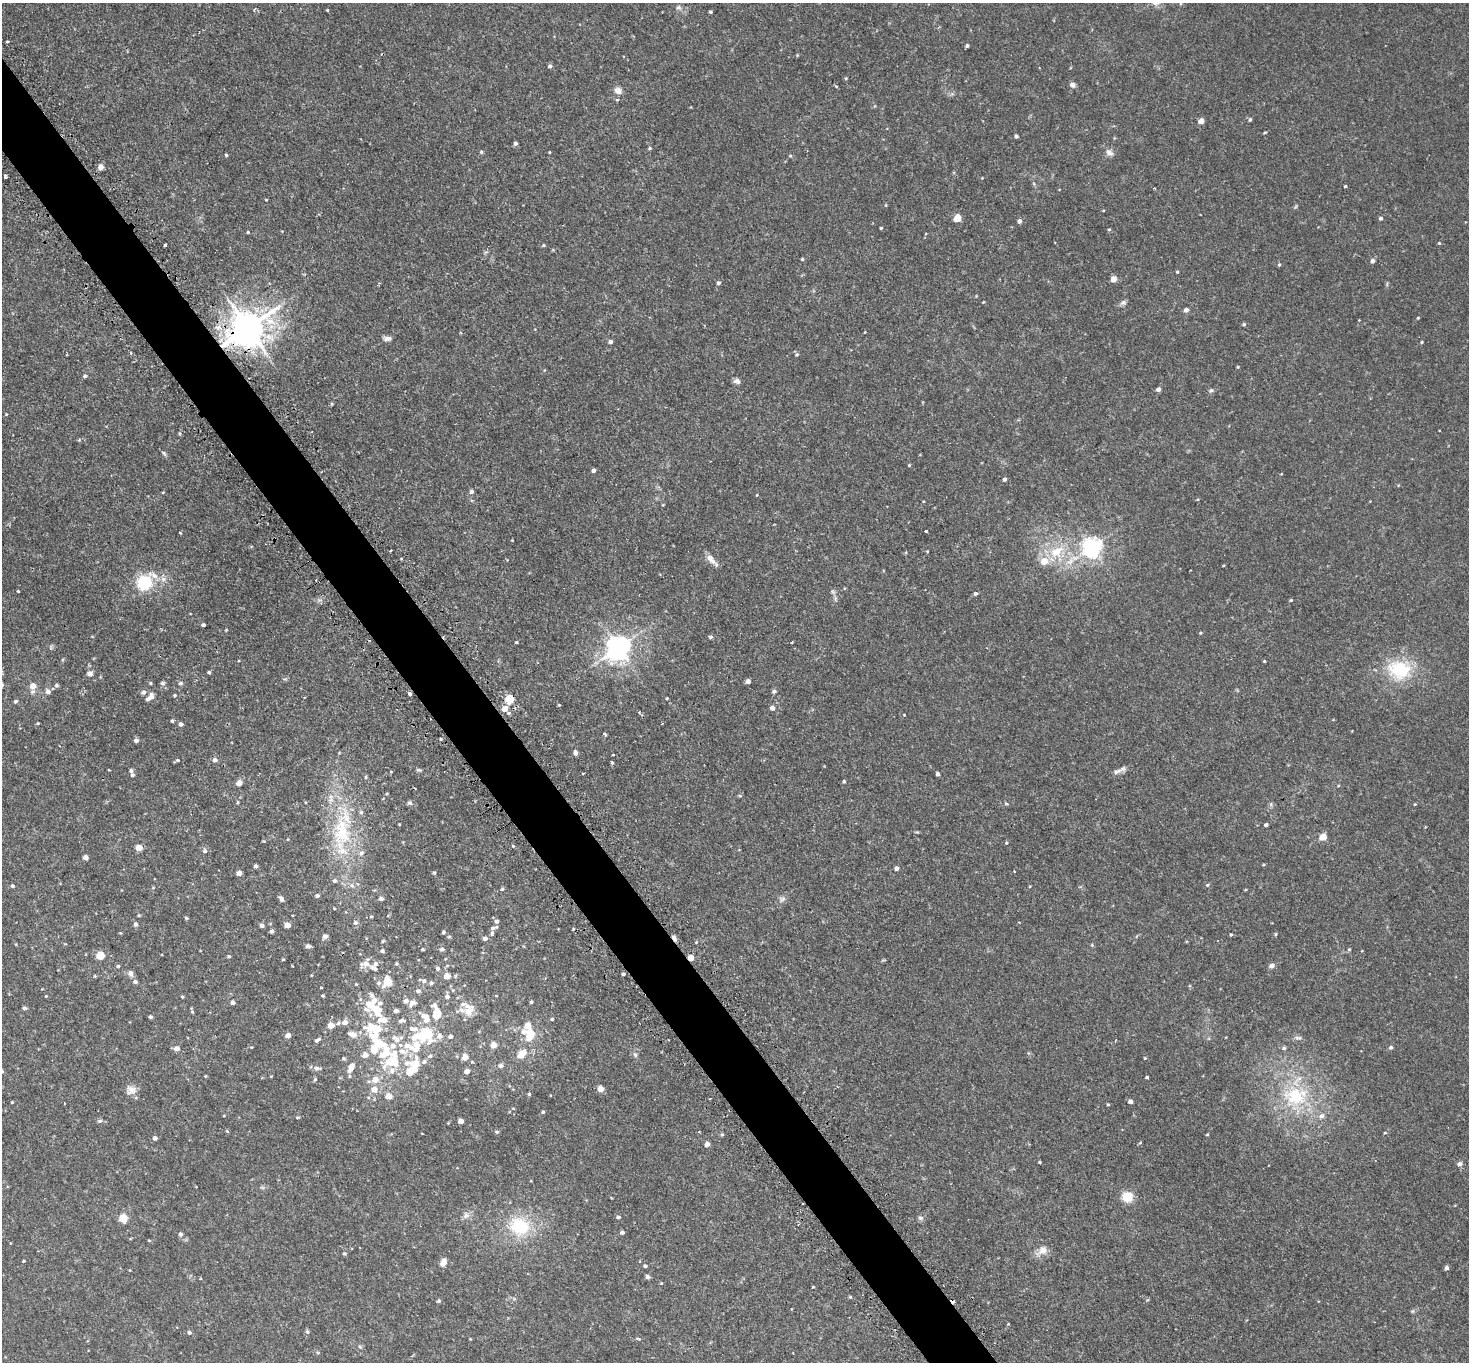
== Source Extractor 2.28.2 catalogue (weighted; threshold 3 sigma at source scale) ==
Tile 11 of 4 x 4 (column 3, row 3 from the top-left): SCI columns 2978-4444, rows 1683-3042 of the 5953 x 5945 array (HDU 1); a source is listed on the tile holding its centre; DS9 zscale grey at full resolution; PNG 1471 x 1364 px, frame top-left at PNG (2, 3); no overlay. Shown black and unused: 4% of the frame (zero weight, under 2 of 3 exposures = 3% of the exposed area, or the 3 px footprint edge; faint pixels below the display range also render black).
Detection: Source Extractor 2.28.2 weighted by HDU 2 'WHT'; one run over the whole footprint, this tile lists its part. Background 0.0589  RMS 0.005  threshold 0.0224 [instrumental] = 3 sigma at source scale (4.5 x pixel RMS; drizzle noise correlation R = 1.50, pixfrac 1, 0.05/0.05 arcsec/px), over >= 5 px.
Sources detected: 369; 1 inside a brighter object's white glare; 1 cosmic-ray / hot-pixel residue — not listed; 37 inside a brighter listed object's ellipse — not listed separately; the other 330 listed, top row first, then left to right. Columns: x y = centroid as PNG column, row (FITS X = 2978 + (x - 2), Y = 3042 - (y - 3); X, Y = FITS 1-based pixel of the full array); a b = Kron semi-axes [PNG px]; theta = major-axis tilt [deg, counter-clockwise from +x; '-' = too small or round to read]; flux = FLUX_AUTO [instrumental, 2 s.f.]
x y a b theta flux
678 8 8 6 -42 1.3
254 9 5 3 - 0.67
327 10 3 3 - 0.39
710 12 3 3 - 0.71
7 41 3 3 - 1.1
967 46 4 3 - 0.99
797 55 4 4 - 0.39
550 66 5 4 - 1.1
846 78 4 4 - 0.5
1072 85 5 4 - 2.9
836 86 5 3 - 0.46
618 90 10 9 - 2.9
1250 119 4 4 - 0.94
1201 121 5 4 - 4.7
1265 132 5 3 - 0.42
1016 136 4 4 - 1.2
515 143 4 4 - 1.2
650 148 4 4 - 0.65
481 152 5 4 - 0.7
549 152 4 2 - 0.33
1109 152 11 8 -39 2.3
226 155 4 4 - 0.55
790 156 5 3 - 0.48
101 167 5 4 - 3.5
5 176 4 3 - 0.9
982 178 3 3 - 0.29
1034 184 6 4 -72 0.63
1345 186 3 3 - 0.59
266 200 4 3 - 0.37
1296 207 7 3 71 0.54
957 218 5 5 - 11
1381 218 4 4 - 0.91
1019 221 4 4 - 1.8
881 228 3 3 - 0.5
1109 229 5 3 - 0.5
248 232 4 4 - 0.48
1439 243 4 4 - 0.47
165 245 3 3 - 0.89
543 245 5 4 - 0.56
802 259 4 4 - 0.52
1372 261 5 5 - 1.3
1279 264 5 4 - 0.63
1177 272 4 3 - 0.49
1113 279 4 4 - 5.5
718 283 5 4 - 1.2
983 302 4 3 - 0.33
1123 303 9 7 18 1.4
1186 310 5 4 - 1.9
1418 318 3 3 - 0.43
1244 324 5 4 - 0.71
218 327 7 6 - 2.3
248 328 12 10 28 1100
387 339 10 6 5 2
610 342 5 4 - 1.5
1422 342 3 3 - 0.49
797 354 6 5 - 0.83
1238 367 4 3 - 0.46
85 376 5 4 - 1.1
737 381 8 6 -10 1.6
1158 389 4 4 - 1.9
1211 390 7 5 53 0.93
332 404 5 4 - 0.52
6 414 3 3 - 0.32
180 433 5 3 - 0.62
79 440 4 4 - 0.51
164 453 8 4 -45 0.89
909 465 4 3 - 0.43
593 470 4 4 - 1.5
1004 479 4 4 - 1.2
163 492 4 3 - 0.32
472 492 5 5 - 1.4
757 495 4 4 - 0.35
926 531 3 3 - 1.7
180 533 4 2 - 0.4
512 540 2 2 - 0.31
1092 547 7 7 - 230
391 550 3 2 - 0.65
927 551 4 2 - 0.32
1056 552 23 15 32 14
401 558 3 3 - 0.75
710 558 11 8 -48 2.9
163 579 8 7 - 2.1
144 582 13 12 - 25
18 591 3 2 - 0.41
833 592 8 4 -45 1.1
975 593 5 5 - 1
1291 600 4 3 - 0.48
203 625 4 3 - 1.1
226 630 3 3 - 0.35
1200 633 4 3 - 0.55
711 637 5 5 - 0.88
516 642 4 3 - 0.49
792 642 3 2 - 0.52
51 647 7 4 90 0.69
618 648 7 7 - 390
1264 661 4 3 - 0.46
1399 670 33 26 -10 27
209 672 3 3 - 0.76
90 673 5 5 - 3.1
748 681 4 4 - 2.4
150 683 4 4 - 0.55
163 683 7 5 13 0.85
181 683 6 5 - 1.1
57 685 6 5 - 0.7
33 686 7 7 - 4
48 691 6 5 - 2.1
774 691 5 5 - 1
144 692 6 5 - 1.5
409 693 4 3 - 2.9
174 695 5 4 - 0.55
152 697 10 6 -80 2
667 698 3 3 - 0.42
509 699 5 5 - 17
15 701 5 4 - 0.89
559 705 4 3 - 0.39
772 708 5 4 - 2.4
504 709 6 5 - 4
639 712 3 3 - 0.73
509 713 4 4 - 1.2
172 721 4 4 - 0.75
38 723 4 4 - 0.39
180 724 5 5 - 1.4
604 734 3 3 - 2.1
441 739 3 2 - 0.54
136 740 5 4 - 1.6
575 753 5 4 - 2.2
613 754 3 3 - 1.2
177 760 6 4 -12 0.73
215 760 5 5 - 1.8
612 763 4 3 - 0.69
419 770 9 4 -17 0.89
131 771 5 5 - 1
1117 771 12 7 19 1.9
583 773 3 3 - 0.69
938 774 4 3 - 1.2
366 777 5 4 - 0.63
844 781 4 4 - 0.61
239 783 5 4 - 3.4
1338 786 4 3 - 0.39
740 796 5 4 - 0.62
238 802 5 3 - 0.48
410 803 7 6 - 1.1
1006 803 7 3 -19 0.55
1415 804 4 3 - 0.41
399 824 3 2 - 0.36
1266 825 4 4 - 0.96
341 833 56 26 88 43
1323 837 5 4 - 9.8
1006 843 4 3 - 0.73
513 846 5 4 - 0.56
139 848 5 4 - 6.8
205 851 6 6 - 1.2
85 857 4 4 - 3
1263 865 5 3 - 0.41
255 866 4 4 - 1.4
896 868 4 4 - 1.7
1014 871 3 2 - 0.44
239 873 5 4 - 2.8
434 873 4 3 - 0.7
352 885 8 5 -62 1.5
1207 885 6 4 2 0.7
12 886 4 4 - 0.9
153 888 5 3 - 0.37
502 889 5 4 - 0.78
317 896 5 4 - 1.1
281 898 6 5 - 1.5
381 899 5 4 - 1.3
782 899 11 8 43 1.9
371 917 4 4 - 0.48
186 918 4 3 - 0.67
496 921 5 5 - 1.6
355 923 6 6 - 1.3
135 924 5 5 - 1.4
262 925 4 4 - 1.6
287 925 5 4 - 4.1
494 928 9 4 15 1.2
272 931 4 4 - 1.4
443 932 4 3 - 0.91
492 933 9 5 84 1.1
1275 934 4 4 - 0.53
1231 935 4 3 - 0.58
325 936 5 5 - 1.9
449 936 5 3 - 0.5
485 938 6 5 - 1.6
674 938 8 5 -56 1.5
696 942 4 4 - 0.44
1092 945 5 4 - 0.48
308 946 5 4 - 1.8
422 949 3 3 - 0.63
442 949 5 5 - 1.2
1349 949 4 4 - 0.56
382 951 5 4 - 0.97
100 956 5 5 - 15
229 956 5 4 - 0.64
691 958 4 4 - 5.5
283 959 4 3 - 0.43
365 963 12 9 24 3.8
396 964 4 4 - 0.54
118 966 4 4 - 0.84
1272 966 5 4 - 2.7
437 968 5 5 - 0.94
130 973 9 7 -71 1.8
623 974 4 3 - 0.91
95 976 4 4 - 0.51
447 976 5 4 - 5.2
424 981 6 6 - 1.3
135 982 6 5 - 1.2
388 982 6 6 - 16
379 983 6 6 - 1.2
431 983 5 4 - 0.91
356 984 4 3 - 0.44
321 987 3 2 - 0.39
418 991 6 5 - 1.2
46 996 3 3 - 0.33
323 996 3 3 - 0.59
447 996 5 5 - 1.5
182 997 4 3 - 0.48
360 999 6 4 -72 0.78
374 1000 7 6 - 2.5
406 1001 5 5 - 1.9
232 1002 5 4 - 1.6
531 1002 4 4 - 0.73
412 1003 7 5 39 3
24 1008 4 4 - 1.1
376 1009 17 7 -8 9.1
396 1011 5 4 - 1.4
192 1012 5 4 - 0.54
468 1012 14 13 - 4.8
436 1014 13 6 -86 13
150 1017 4 4 - 0.91
425 1018 16 8 -52 6.6
552 1019 4 4 - 0.65
401 1021 9 5 15 1.3
345 1022 5 5 - 3.5
338 1023 5 5 - 0.87
331 1025 5 4 - 6.3
528 1025 7 6 - 4.3
371 1026 20 14 25 12
415 1029 8 7 - 2
524 1032 12 9 10 4.2
353 1034 9 6 -17 4.2
426 1034 7 6 - 56
531 1034 6 5 - 6.3
288 1035 5 4 - 3.2
439 1036 7 6 - 2.9
450 1036 5 5 - 1.4
1298 1038 11 4 -1 1.2
317 1040 8 4 29 1.3
378 1043 9 5 -26 17
493 1045 6 6 - 3.2
393 1046 16 8 -73 4.9
416 1046 17 9 73 9
251 1047 5 3 - 0.37
1391 1047 5 5 - 0.95
176 1048 6 6 - 2.2
1284 1048 5 5 - 0.87
374 1050 8 7 - 5.6
403 1051 16 9 -6 4.8
521 1054 10 6 44 8.3
365 1055 6 6 - 3.1
635 1055 8 5 -63 1.2
430 1056 7 5 39 0.96
465 1057 6 5 - 4.5
343 1058 5 5 - 0.79
1145 1058 4 4 - 0.43
392 1062 15 11 37 19
406 1063 13 8 -5 3.5
415 1065 18 9 79 9.8
501 1066 7 5 1 1.6
351 1067 11 6 64 4.6
317 1068 11 6 -11 2
467 1071 4 4 - 3.3
205 1076 4 3 - 0.41
1147 1077 3 3 - 0.59
315 1079 6 4 54 0.64
375 1080 7 6 - 4.4
374 1089 7 6 - 4.4
600 1089 5 5 - 5.2
131 1090 14 11 6 3.7
529 1094 4 4 - 0.66
389 1096 5 4 - 6.7
1295 1096 40 30 8 39
710 1098 3 2 - 0.5
1130 1101 4 4 - 1.9
12 1102 3 3 - 0.37
64 1103 3 2 - 0.35
1108 1104 4 4 - 0.45
543 1112 4 4 - 0.69
298 1117 4 4 - 0.62
100 1121 7 5 19 0.9
461 1121 4 4 - 3.6
227 1131 5 3 - 0.54
497 1132 5 4 - 0.68
699 1132 3 2 - 0.53
1385 1133 4 3 - 0.41
722 1134 5 4 - 0.65
1207 1134 4 3 - 0.46
155 1138 5 5 - 1.4
707 1144 4 4 - 2.4
1040 1162 3 3 - 0.53
1460 1164 6 5 - 1.8
262 1187 6 4 -19 0.71
1127 1197 12 11 - 8.1
466 1215 11 9 61 2.4
618 1217 5 4 - 0.92
123 1218 5 5 - 15
920 1218 8 6 12 1.2
519 1226 27 23 -19 26
622 1232 4 4 - 1.2
180 1234 5 5 - 1.2
149 1240 5 3 - 0.43
1042 1250 16 11 33 4.7
344 1254 5 4 - 0.77
24 1261 4 3 - 0.43
443 1262 9 6 66 3.2
645 1266 4 4 - 0.88
1447 1268 5 4 - 1.3
647 1277 5 4 - 1.3
661 1283 5 4 - 0.51
813 1287 3 3 - 0.43
850 1297 4 4 - 0.62
439 1301 4 4 - 0.81
1412 1311 6 5 - 0.75
1008 1324 3 3 - 0.49
307 1331 6 4 -74 0.84
189 1332 5 5 - 1
470 1339 4 3 - 0.35
638 1339 5 4 - 0.66
360 1347 5 4 - 0.64
318 1352 5 3 - 0.5
Overlapping masked pixels (flux is a lower limit): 5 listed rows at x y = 248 328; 409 693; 509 699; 674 938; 691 958